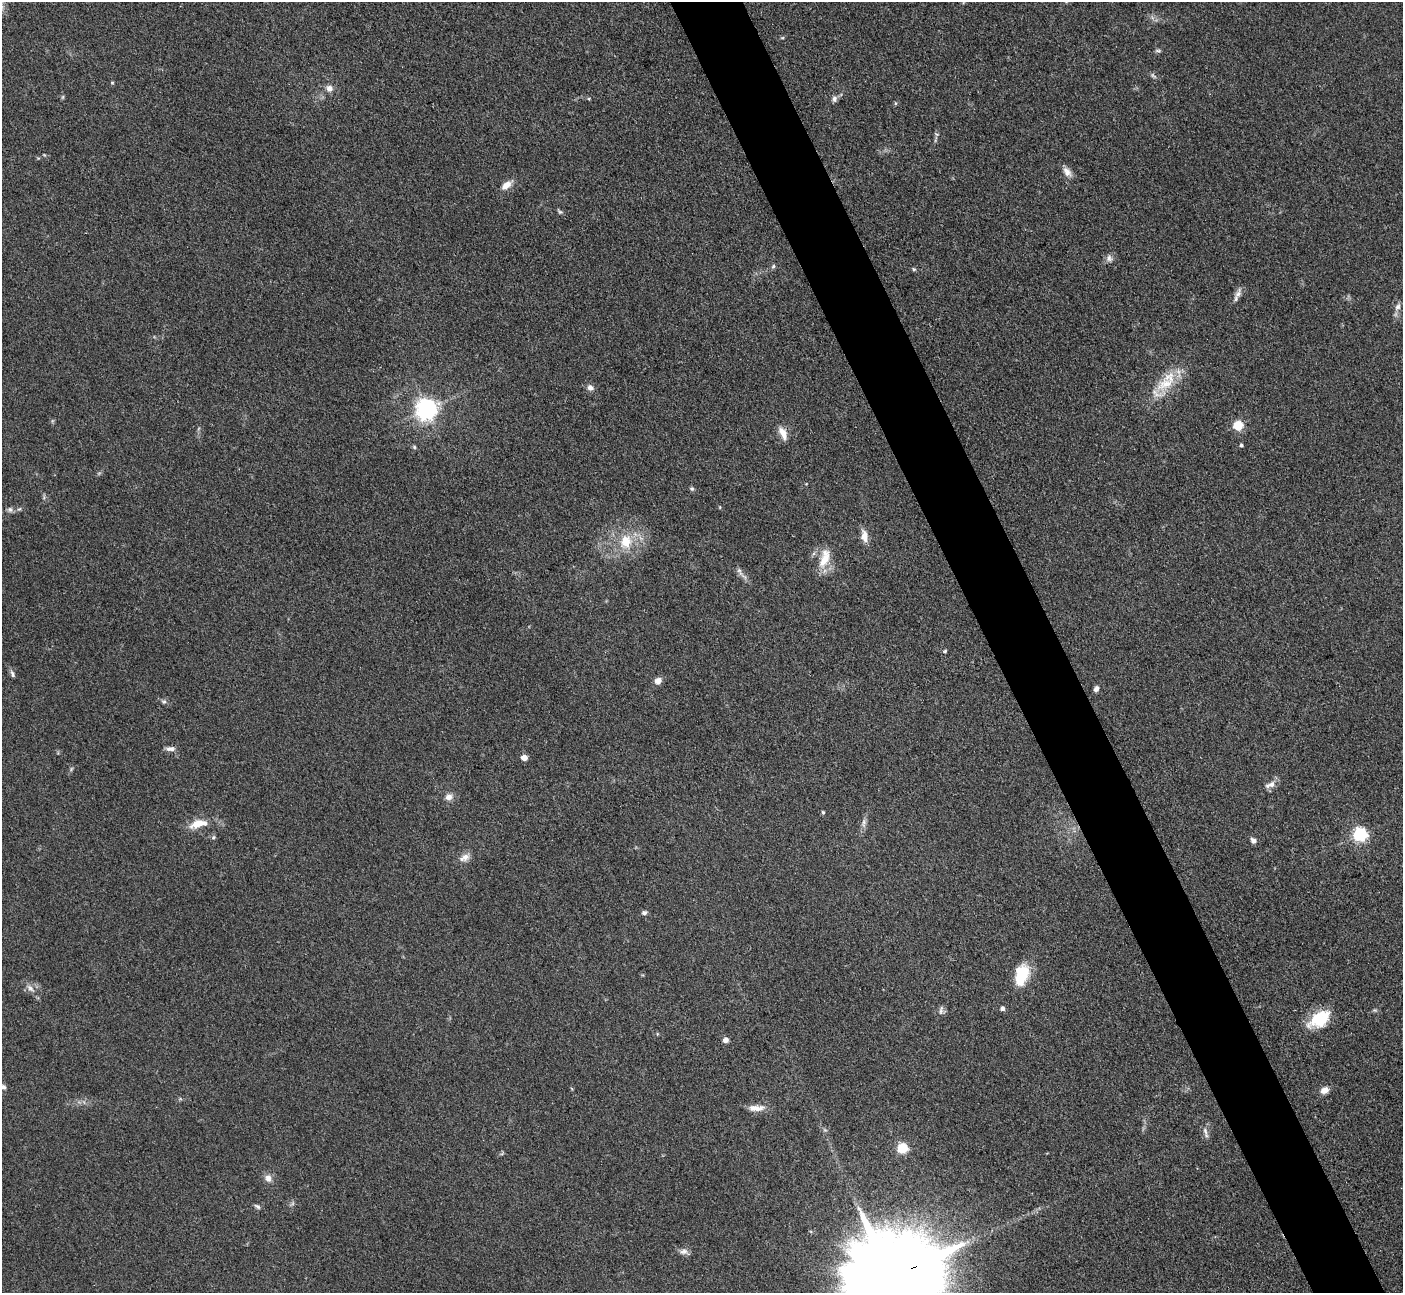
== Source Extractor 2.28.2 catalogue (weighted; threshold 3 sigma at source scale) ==
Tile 6 of 4 x 4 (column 2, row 2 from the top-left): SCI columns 1411-2811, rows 2872-4162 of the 5623 x 5610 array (HDU 1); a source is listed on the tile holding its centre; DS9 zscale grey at full resolution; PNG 1405 x 1295 px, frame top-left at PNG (2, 2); no overlay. Shown black and unused: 5% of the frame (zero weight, under 3 of 4 exposures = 1% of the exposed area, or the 3 px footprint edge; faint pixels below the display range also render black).
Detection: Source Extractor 2.28.2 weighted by HDU 2 'WHT'; one run over the whole footprint, this tile lists its part. Background 0.201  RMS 0.0081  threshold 0.0365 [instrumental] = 3 sigma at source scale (4.5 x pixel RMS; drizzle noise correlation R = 1.50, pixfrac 1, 0.05/0.05 arcsec/px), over >= 5 px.
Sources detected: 63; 1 too faint to see at this stretch — not listed; the other 62 listed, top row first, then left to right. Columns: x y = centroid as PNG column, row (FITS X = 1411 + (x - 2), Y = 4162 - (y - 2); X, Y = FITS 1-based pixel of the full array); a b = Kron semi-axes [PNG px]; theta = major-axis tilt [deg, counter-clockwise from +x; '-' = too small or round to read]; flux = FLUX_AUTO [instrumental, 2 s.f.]
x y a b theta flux
782 38 6 3 18 0.91
1158 51 8 4 -1 1.4
1153 75 10 5 -37 1.9
112 83 5 3 - 0.81
329 88 8 8 - 4.5
63 97 6 4 88 1.1
834 99 9 7 80 2.7
895 103 5 3 - 0.83
1067 172 14 8 -53 5.4
506 185 14 8 40 7.1
560 212 7 5 -43 1.5
1109 258 9 8 - 3.4
773 266 6 5 - 1.5
914 269 5 4 - 1.1
1238 294 14 7 69 4.4
1398 307 9 8 - 3.1
1166 383 32 15 25 24
590 388 8 7 - 3.6
426 409 7 7 - 590
1238 426 5 5 - 52
783 433 18 8 -67 8.2
1241 445 4 3 - 1.6
414 447 6 4 -48 1.2
692 488 6 5 - 1.4
720 507 5 3 - 0.64
10 509 8 8 - 2.4
864 536 17 8 -83 6.7
626 541 18 13 86 19
824 560 25 11 64 15
739 571 14 5 -67 3.3
945 651 5 4 - 1
12 674 11 5 -68 2.1
658 681 9 8 - 4.6
1096 689 6 5 - 3.1
164 702 7 5 -15 1.8
170 749 13 6 -2 3.6
524 758 5 4 - 9.5
1270 785 16 7 21 5.1
449 797 9 8 - 4.6
823 812 5 4 - 1
864 823 13 5 88 3.4
198 824 22 10 14 14
1360 834 6 6 - 170
213 837 6 5 - 1.4
1253 840 7 6 - 3.2
464 858 15 8 25 5.8
644 913 7 5 3 2.2
1022 975 23 14 73 29
30 988 12 6 -45 4.3
1002 1008 5 5 - 2.3
941 1010 13 5 81 2.6
1319 1019 26 15 32 29
725 1040 6 6 - 3.7
3 1087 8 7 - 2.4
1324 1090 10 7 27 5.7
756 1108 22 8 2 7.4
1205 1131 13 5 -70 3.2
902 1148 5 5 - 67
268 1178 10 8 -71 4.9
257 1206 10 4 -31 1.8
684 1251 11 8 15 3.7
891 1277 36 20 21 23000
Overlapping masked pixels (flux is a lower limit): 1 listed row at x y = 891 1277
Isophote crosses this tile's border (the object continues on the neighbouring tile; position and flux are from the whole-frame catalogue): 2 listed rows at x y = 3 1087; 891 1277